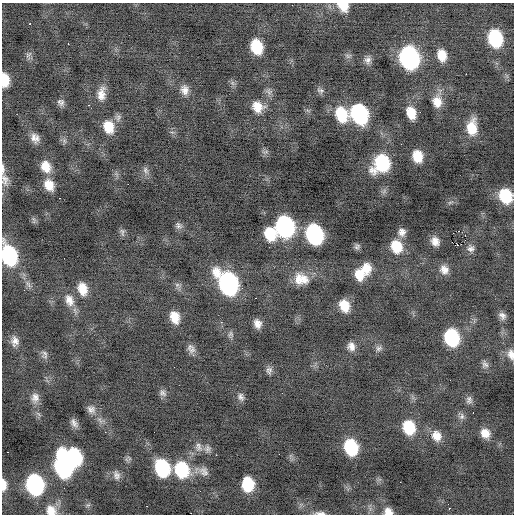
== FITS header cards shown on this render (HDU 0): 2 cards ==
NAXIS1  =                  512 / Axis length
NAXIS2  =                  512 / Axis length

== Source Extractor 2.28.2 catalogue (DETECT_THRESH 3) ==
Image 512 x 512 px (HDU 0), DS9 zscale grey, 1 PNG px = 1 image px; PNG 516 x 516 px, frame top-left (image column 1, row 512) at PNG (2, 3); no overlay
Background -0.147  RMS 0.98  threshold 2.93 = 3 sigma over >= 5 px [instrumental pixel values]
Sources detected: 113; all 113 listed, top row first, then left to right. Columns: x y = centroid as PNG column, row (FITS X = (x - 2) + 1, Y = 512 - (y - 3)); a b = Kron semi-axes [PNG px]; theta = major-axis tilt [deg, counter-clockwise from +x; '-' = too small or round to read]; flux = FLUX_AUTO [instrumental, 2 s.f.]
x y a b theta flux
343 6 12 10 -32 1100
30 24 3 2 - 58
495 38 14 11 -76 4200
68 44 3 2 - 160
257 47 13 9 -72 2100
28 55 10 5 37 180
442 55 12 9 -77 960
348 56 9 6 4 160
409 58 15 12 -76 16000
368 60 10 8 67 310
466 74 2 2 - 450
5 80 12 7 -85 1400
233 83 7 4 -71 150
185 90 13 10 -76 510
320 90 10 6 -24 200
101 94 18 9 83 700
437 102 15 11 -80 870
62 103 11 7 65 250
88 105 3 2 - 83
257 107 13 12 - 930
420 112 2 2 - 120
411 113 11 8 -71 1200
341 114 16 12 -68 2200
359 114 15 11 -69 8400
118 118 10 8 76 270
108 127 14 11 -69 1300
472 128 17 10 85 1400
33 138 16 8 -85 430
37 138 11 8 79 340
64 141 7 6 - 180
401 144 2 2 - 270
265 152 11 4 9 120
417 156 12 9 -76 1200
382 163 16 13 53 4900
46 167 14 11 -67 1000
3 169 16 4 -89 260
145 170 10 7 -71 260
5 180 16 10 -81 490
128 184 2 2 - 87
49 185 13 10 -64 1000
506 196 12 10 -63 2600
60 198 2 2 - 46
450 202 7 4 19 110
179 225 11 7 -47 230
285 227 15 12 -75 12000
122 232 11 6 -80 180
402 232 10 10 - 420
453 233 3 2 - 63
270 234 13 11 -67 1800
314 234 14 11 -71 11000
465 235 2 2 - 170
435 241 10 9 - 520
458 245 4 3 - 1300
357 246 8 7 - 180
396 246 14 12 -66 1700
471 248 10 9 - 320
9 255 16 11 -71 6900
366 268 14 11 -77 890
444 270 12 11 - 530
359 274 13 11 -85 1000
301 279 19 15 -11 1200
228 283 18 12 -57 14000
177 285 6 6 - 190
82 289 14 10 -73 1000
24 290 2 2 - 69
255 298 2 2 - 390
69 300 17 11 -71 750
344 306 12 9 -66 1100
502 316 10 8 -50 310
175 317 13 10 -73 1000
221 322 3 3 - 85
257 324 9 7 -73 470
230 334 9 7 64 190
452 338 13 11 -75 5100
15 341 13 10 -85 440
351 346 10 8 -69 420
379 348 9 7 24 220
192 350 12 9 54 350
45 353 12 8 53 240
511 354 13 8 -79 460
485 364 10 9 - 270
269 370 10 8 83 250
163 393 10 8 -38 260
241 397 11 8 -70 260
35 398 13 10 85 440
469 400 11 8 -86 250
91 409 12 10 -31 380
473 412 3 2 - 61
462 416 10 7 81 250
74 423 12 7 -54 310
409 427 14 11 -71 2200
105 432 2 2 - 190
485 433 11 9 -56 690
436 436 13 11 -64 750
199 447 13 9 -69 380
351 447 13 10 -73 3900
208 449 10 9 - 280
7 452 2 2 - 60
216 455 2 2 - 200
74 457 14 10 -75 4800
64 466 20 11 -79 13000
162 468 14 11 -71 4700
182 470 16 13 -68 4000
204 471 14 11 -47 470
116 475 13 9 -71 340
400 482 2 2 - 120
248 484 11 9 -86 2800
4 485 12 5 -88 510
35 485 14 11 -75 9300
449 508 3 2 - 830
51 510 13 11 -44 820
388 511 10 8 -22 520
320 513 14 4 -3 270
At the frame edge (FLAGS 8, measured only in part): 11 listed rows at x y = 343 6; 5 80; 3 169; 5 180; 506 196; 9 255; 511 354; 4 485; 51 510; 388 511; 320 513